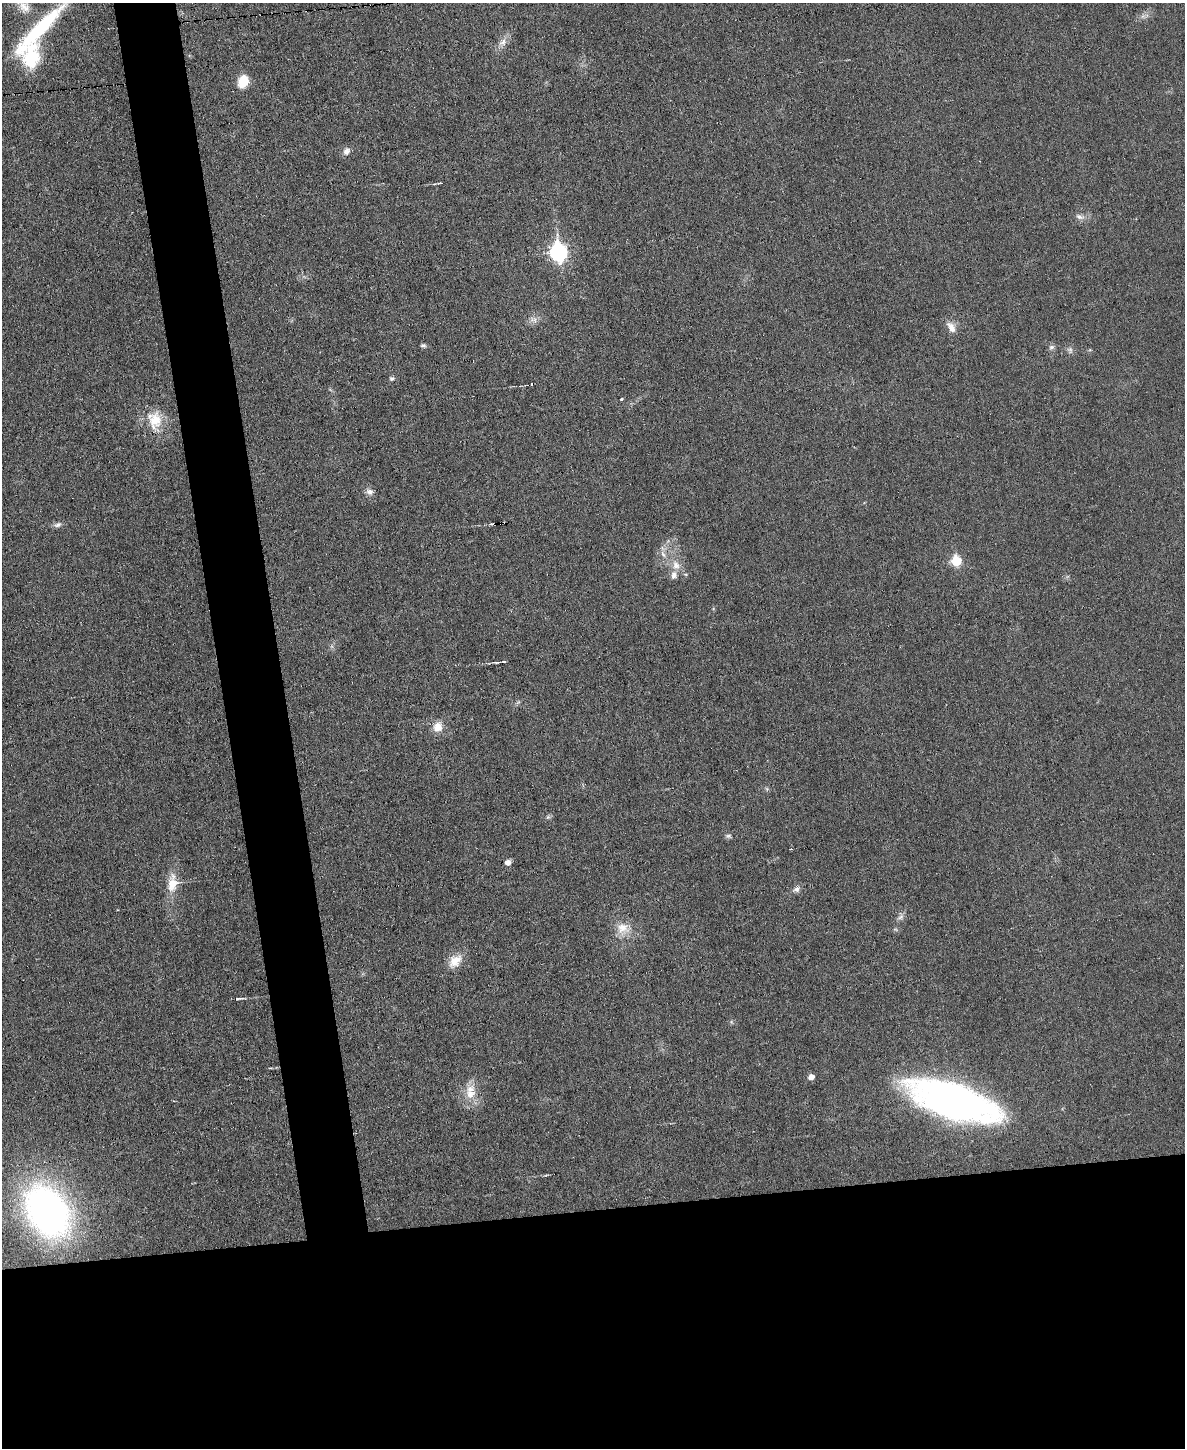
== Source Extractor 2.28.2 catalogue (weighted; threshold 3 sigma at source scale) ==
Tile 11 of 4 x 3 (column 3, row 3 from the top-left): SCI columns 2368-3550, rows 132-1577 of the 4736 x 4713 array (HDU 1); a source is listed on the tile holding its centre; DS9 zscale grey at full resolution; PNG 1187 x 1450 px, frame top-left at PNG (2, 3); no overlay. Shown black and unused: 21% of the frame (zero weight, under 3 of 6 exposures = <1% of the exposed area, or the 3 px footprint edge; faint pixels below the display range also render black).
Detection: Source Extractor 2.28.2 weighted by HDU 2 'WHT'; one run over the whole footprint, this tile lists its part. Background 0.0307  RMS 0.004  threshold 0.0163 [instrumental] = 3 sigma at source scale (4.09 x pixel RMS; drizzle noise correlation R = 1.36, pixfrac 0.8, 0.05/0.05 arcsec/px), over >= 5 px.
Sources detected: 44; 3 cosmic-ray / hot-pixel residue — not listed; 2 inside a brighter listed object's ellipse — not listed separately; the other 39 listed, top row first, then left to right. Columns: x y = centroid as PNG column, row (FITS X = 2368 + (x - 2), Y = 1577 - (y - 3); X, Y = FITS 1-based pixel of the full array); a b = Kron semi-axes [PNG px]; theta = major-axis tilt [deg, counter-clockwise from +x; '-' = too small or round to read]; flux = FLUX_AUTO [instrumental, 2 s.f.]
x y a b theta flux
24 7 17 13 -45 4.4
39 29 71 12 46 33
503 42 13 8 45 2.6
31 56 36 23 77 20
243 81 12 9 65 8.1
346 151 9 8 - 2
440 183 5 3 - 0.36
1079 217 14 6 -19 1.8
558 252 9 7 -81 110
533 320 12 7 -17 1.8
951 327 16 9 -57 3
423 345 7 5 -9 0.74
1051 347 8 6 1 1
1070 350 9 7 -66 1.2
391 378 6 6 - 0.75
621 399 4 3 - 0.4
155 420 29 18 -82 10
370 492 11 7 -15 1.5
58 525 11 6 21 1.4
663 554 9 6 -62 1.6
956 561 6 6 - 18
676 565 14 10 -71 4
497 662 7 3 1 0.55
438 727 12 11 - 4.3
767 789 6 4 -71 0.52
548 817 6 5 - 0.69
728 836 9 5 9 0.87
508 862 5 5 - 2.2
172 885 19 14 62 6.5
796 889 9 7 12 1.5
900 917 10 5 25 1.3
623 928 18 17 - 6
455 961 21 13 48 5.7
238 998 11 4 3 0.95
270 1068 3 3 - 0.3
811 1077 6 5 - 2.5
470 1094 16 13 0 5.4
954 1101 68 24 -18 220
47 1211 40 29 -58 180